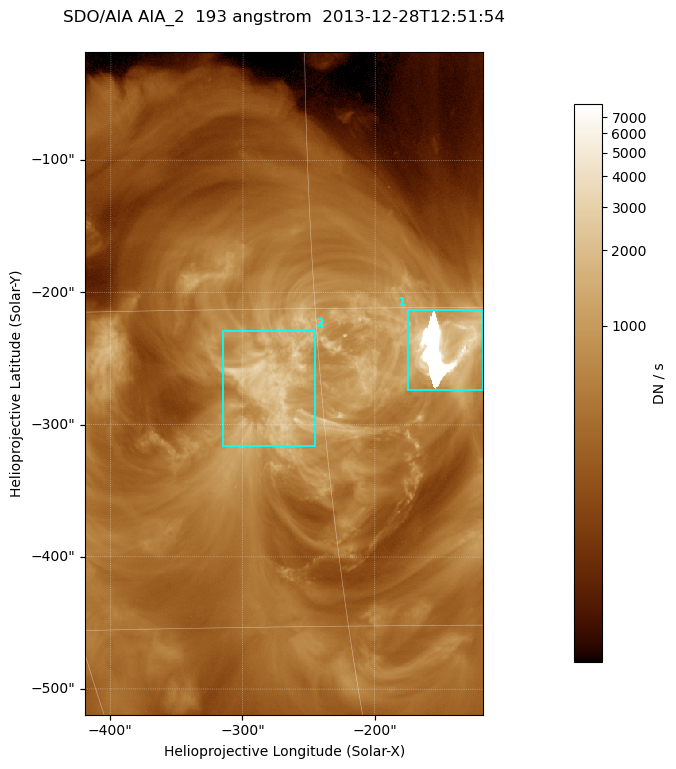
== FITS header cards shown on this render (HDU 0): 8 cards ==
TELESCOP= 'SDO/AIA '
INSTRUME= 'AIA_2   '
WAVELNTH=                  193
WAVEUNIT= 'angstrom'
DATE-OBS= '2013-12-28T12:51:54.84'
CTYPE1  = 'HPLN-TAN'
CTYPE2  = 'HPLT-TAN'
BUNIT   = 'DN / s  '

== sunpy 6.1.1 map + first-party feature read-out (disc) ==
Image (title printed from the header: SDO/AIA AIA_2  193 angstrom  2013-12-28T12:51:54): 501 x 834 px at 0.601 arcsec/px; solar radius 976 arcsec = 1624 px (partial field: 5.0% of the solar disc is inside the frame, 100% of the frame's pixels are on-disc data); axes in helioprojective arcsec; data unit DN / s (BUNIT, on the colour bar)
Orientation: roll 0.0578 deg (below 1 deg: not rotated)
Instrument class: DISC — disc imager (sunpy class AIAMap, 193 A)
Bright regions (active regions / flare kernels): reference = the on-disc median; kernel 5 px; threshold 5 sigma = 1178 DN / s over a disc level ~389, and >= 1.15x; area >= 417 px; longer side >= 6 px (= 3.6 arcsec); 2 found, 2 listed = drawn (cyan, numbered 1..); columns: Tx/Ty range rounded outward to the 2 arcsec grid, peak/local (2 s.f.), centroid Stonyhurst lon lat
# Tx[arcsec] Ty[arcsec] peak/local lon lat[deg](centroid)
1 -176..-118 -274..-212 21 -9 -17
2 -316..-244 -316..-228 8.2 -17 -19